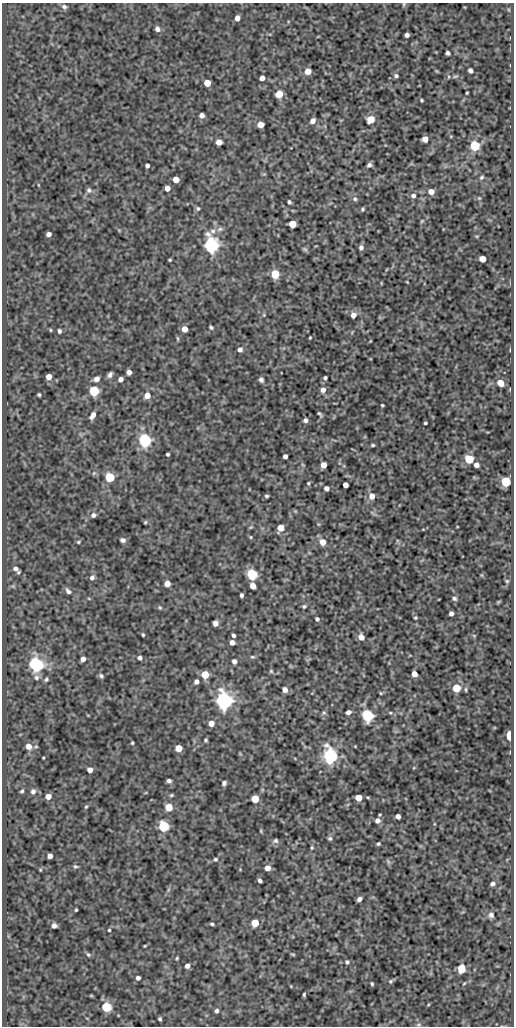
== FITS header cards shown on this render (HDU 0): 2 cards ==
NAXIS1  =                  512
NAXIS2  =                 1024

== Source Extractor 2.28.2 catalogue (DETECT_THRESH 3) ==
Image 512 x 1024 px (HDU 0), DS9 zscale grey, 1 PNG px = 1 image px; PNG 516 x 1028 px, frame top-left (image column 1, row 1024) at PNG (2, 3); no overlay
Background 136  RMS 0.65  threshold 1.95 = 3 sigma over >= 5 px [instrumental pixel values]
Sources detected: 200; all 200 listed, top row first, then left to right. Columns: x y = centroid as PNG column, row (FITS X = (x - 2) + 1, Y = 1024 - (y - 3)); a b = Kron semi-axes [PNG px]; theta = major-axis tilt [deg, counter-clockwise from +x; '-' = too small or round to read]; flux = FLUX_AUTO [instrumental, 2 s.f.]
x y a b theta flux
404 4 5 4 - 47
64 7 7 5 -16 130
237 18 5 4 - 280
157 29 6 5 - 190
407 35 4 4 - 150
448 53 4 4 - 120
470 70 5 4 - 150
308 71 5 5 - 550
396 76 5 4 - 91
455 76 8 4 9 81
262 78 5 4 - 340
207 83 5 5 - 850
467 93 3 2 - 42
279 94 5 5 - 1300
421 100 4 3 - 51
202 115 4 4 - 220
371 119 5 5 - 1000
313 121 5 4 - 270
260 124 5 5 - 620
425 139 5 5 - 370
219 142 5 5 - 420
475 146 5 5 - 3700
369 165 4 4 - 120
147 166 4 4 - 110
482 177 6 4 44 77
176 179 5 5 - 500
167 188 5 4 - 330
89 190 8 6 -59 110
431 192 5 5 - 390
413 196 7 6 - 120
479 198 5 4 - 47
355 199 7 6 - 100
289 202 4 3 - 83
198 208 6 5 - 83
363 209 4 3 - 63
422 221 5 4 - 48
292 224 5 5 - 1100
220 229 9 6 11 130
49 234 4 4 - 210
477 236 5 3 - 40
211 245 7 6 - 16000
361 247 6 5 - 140
305 249 8 5 -27 74
482 259 5 5 - 520
170 260 3 2 - 46
275 274 5 5 - 1900
407 282 3 2 - 33
264 315 5 4 - 46
353 315 6 5 - 290
211 327 5 4 - 69
184 329 5 5 - 450
51 330 4 3 - 41
59 331 4 3 - 100
310 337 3 2 - 43
178 339 7 3 -89 56
370 341 5 3 - 32
240 349 5 5 - 180
129 372 4 4 - 210
110 375 6 4 62 130
49 377 5 4 - 360
325 378 4 4 - 87
96 379 6 5 - 240
121 379 4 4 - 220
261 380 5 4 - 130
500 383 5 5 - 680
323 390 6 6 - 230
94 391 5 5 - 4700
39 395 3 3 - 67
147 395 5 5 - 460
382 405 3 3 - 53
320 414 6 2 -49 75
93 415 8 5 57 240
305 420 4 4 - 130
425 423 3 3 - 62
145 440 6 5 - 10000
373 445 4 3 - 62
167 454 3 3 - 75
285 456 4 4 - 160
469 459 5 5 - 1900
303 465 5 3 - 33
323 465 5 5 - 400
476 465 4 4 - 250
110 477 5 5 - 3500
506 482 5 5 - 3000
308 483 5 4 - 55
345 485 4 4 - 300
326 488 5 4 - 170
267 496 4 3 - 70
372 496 7 6 - 350
93 515 5 5 - 130
145 522 4 3 - 50
318 524 6 3 -71 41
251 527 5 4 - 50
280 528 5 5 - 810
251 537 4 4 - 40
123 540 5 4 - 140
78 542 5 4 - 54
322 542 6 5 - 450
15 568 6 5 - 160
18 572 4 3 - 53
252 574 5 5 - 4800
92 578 7 5 57 140
507 581 5 5 - 60
167 583 5 5 - 390
13 586 5 5 - 62
253 586 5 4 - 510
68 591 9 5 -49 160
241 595 4 3 - 100
454 598 6 5 - 90
498 602 5 4 - 41
304 606 5 4 - 67
160 607 6 5 - 61
451 613 4 4 - 150
415 618 4 4 - 54
317 619 4 4 - 100
215 623 5 5 - 310
143 635 3 3 - 54
233 635 4 3 - 100
474 636 5 3 - 40
361 637 5 5 - 420
232 642 4 4 - 250
252 657 6 4 -2 69
140 658 5 4 - 130
83 659 4 4 - 180
234 661 5 4 - 170
36 664 6 6 - 15000
271 671 5 5 - 60
205 674 5 5 - 1400
414 674 5 4 - 390
101 676 6 4 -42 87
36 677 8 7 - 140
46 679 6 5 - 85
196 682 5 4 - 160
456 688 5 5 - 2000
285 690 5 4 - 260
381 693 4 4 - 43
224 701 6 6 - 27000
348 712 5 4 - 210
324 713 7 5 68 92
390 713 5 3 - 49
367 715 6 5 - 7200
211 723 5 5 - 400
509 736 6 4 -84 1300
206 740 4 3 - 64
132 743 3 3 - 55
29 746 6 6 - 450
355 746 3 2 - 31
179 748 5 5 - 920
330 756 6 6 - 17000
43 758 3 2 - 36
90 770 5 4 - 270
169 781 4 4 - 120
224 783 5 4 - 120
22 791 4 4 - 72
33 791 6 6 - 160
171 795 5 4 - 61
48 796 5 4 - 390
358 798 5 5 - 810
255 799 5 5 - 1400
86 807 5 4 - 58
169 807 5 5 - 1300
398 816 4 4 - 210
377 820 6 6 - 200
163 826 5 5 - 4800
261 831 6 3 -72 45
330 838 5 5 - 85
275 841 8 6 15 110
378 844 4 3 - 69
312 848 5 4 - 54
50 856 4 4 - 260
215 859 4 4 - 69
388 861 8 4 -63 69
75 866 7 5 -18 76
267 868 5 5 - 330
260 880 4 4 - 110
492 884 5 4 - 130
168 890 6 4 71 75
359 899 5 4 - 160
76 910 3 3 - 52
491 915 8 7 - 160
255 923 5 5 - 1400
212 924 4 3 - 76
54 926 4 4 - 170
109 930 3 3 - 53
145 946 3 2 - 38
293 954 6 3 -9 46
88 955 6 4 -48 78
177 958 4 4 - 48
347 962 6 5 - 85
187 966 4 4 - 210
461 969 6 5 - 1500
138 978 4 4 - 150
390 981 6 4 41 70
372 984 4 3 - 65
304 994 4 3 - 60
91 995 5 3 - 40
106 1007 5 5 - 3400
217 1011 5 4 - 110
160 1019 4 3 - 76
419 1025 7 4 8 68
At the frame edge (FLAGS 8, measured only in part): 1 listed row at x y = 404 4